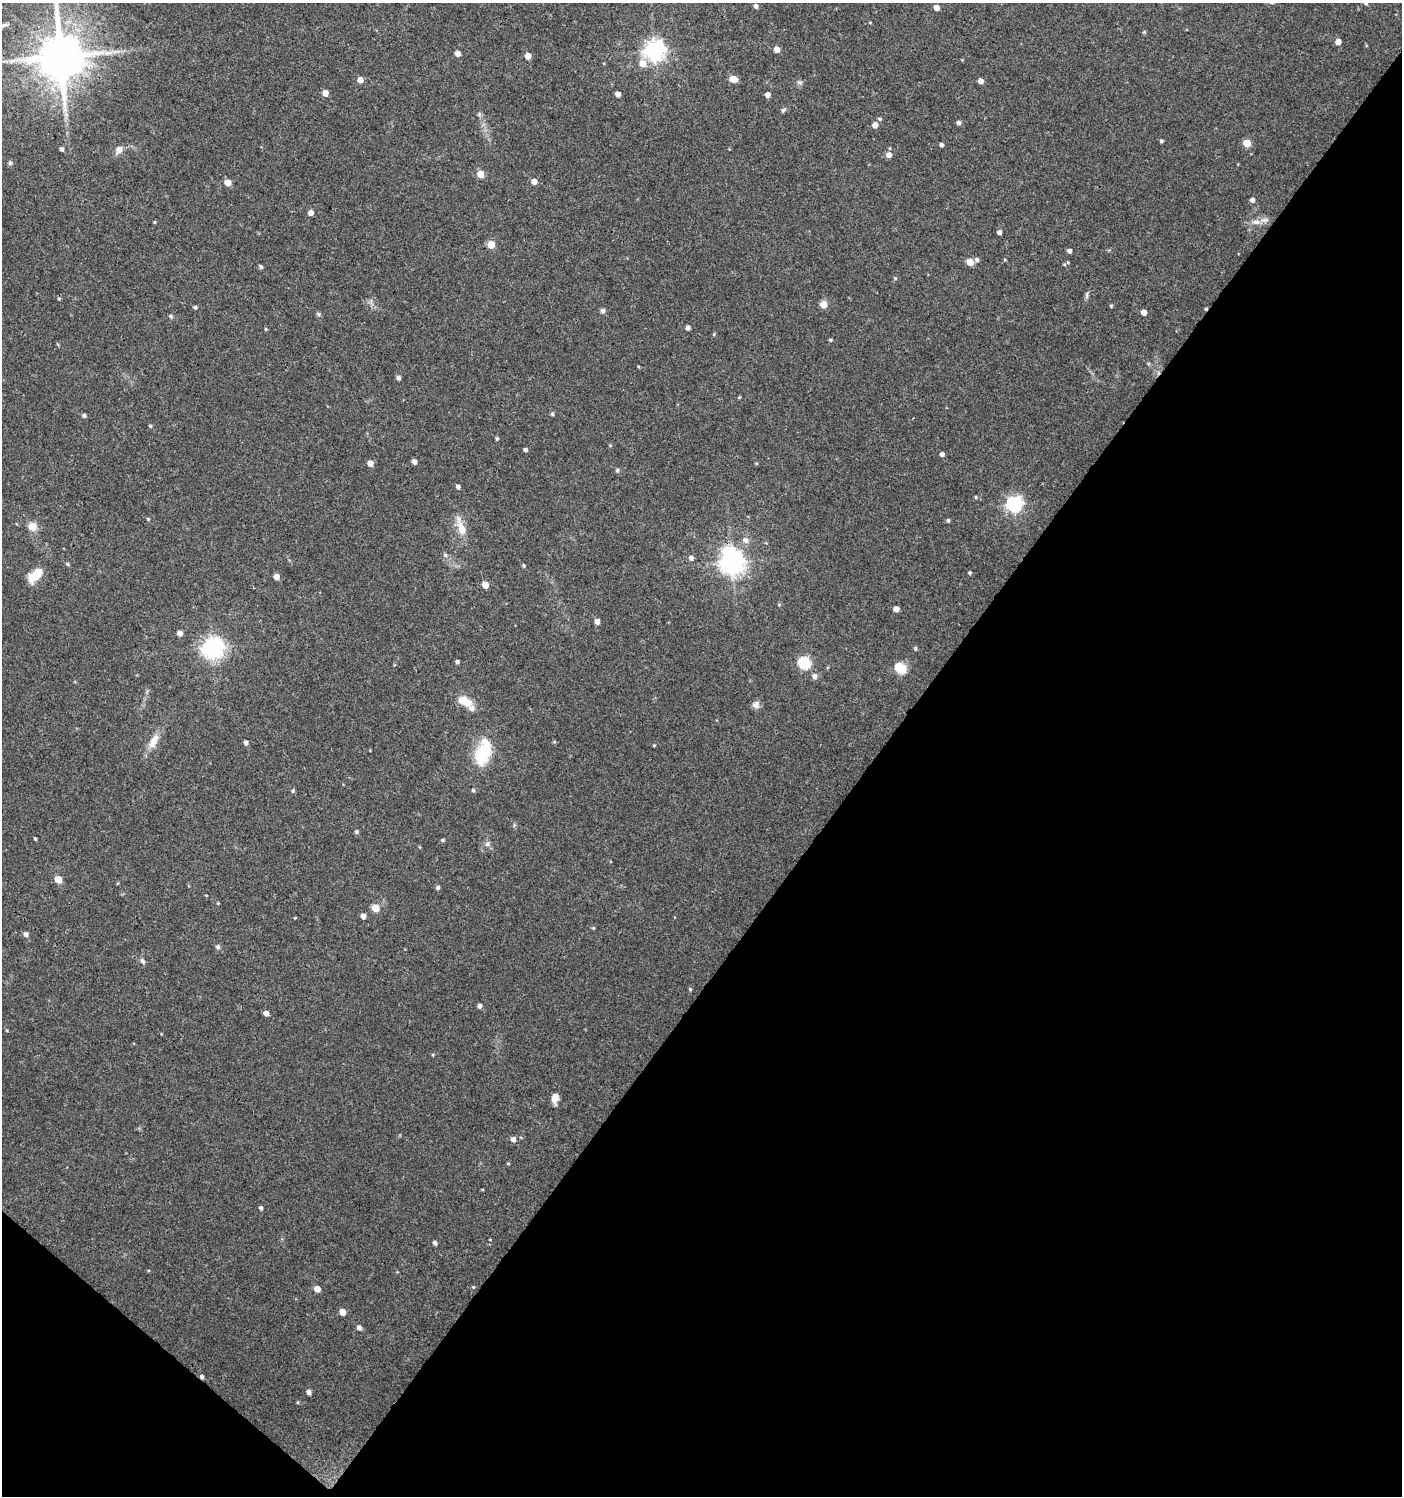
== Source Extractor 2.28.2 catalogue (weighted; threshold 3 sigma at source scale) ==
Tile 15 of 4 x 4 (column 3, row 4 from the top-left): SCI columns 3043-4442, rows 2-1495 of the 6018 x 5985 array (HDU 1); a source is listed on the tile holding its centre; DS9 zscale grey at full resolution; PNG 1404 x 1498 px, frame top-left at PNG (2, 3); no overlay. Shown black and unused: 40% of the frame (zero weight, under 3 of 4 exposures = <1% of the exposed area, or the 3 px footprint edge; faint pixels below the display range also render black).
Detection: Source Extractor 2.28.2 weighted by HDU 2 'WHT'; one run over the whole footprint, this tile lists its part. Background 0.0233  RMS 0.004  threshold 0.018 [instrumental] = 3 sigma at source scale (4.5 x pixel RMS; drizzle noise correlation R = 1.50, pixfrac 1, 0.0396/0.0396 arcsec/px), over >= 5 px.
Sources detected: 143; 2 inside a brighter object's white glare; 2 cosmic-ray / hot-pixel residue — not listed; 2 inside a brighter listed object's ellipse — not listed separately; the other 137 listed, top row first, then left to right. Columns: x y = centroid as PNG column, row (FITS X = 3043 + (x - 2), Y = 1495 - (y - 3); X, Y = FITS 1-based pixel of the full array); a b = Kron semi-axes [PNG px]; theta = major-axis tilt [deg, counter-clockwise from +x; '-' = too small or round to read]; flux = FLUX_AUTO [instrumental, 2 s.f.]
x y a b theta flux
1366 3 4 4 - 0.65
756 6 5 4 - 1.3
937 8 4 4 - 3
870 22 5 3 - 0.32
4 25 15 5 21 1.7
1338 42 5 4 - 3.4
777 49 4 4 - 3.8
654 50 7 7 - 240
458 54 4 4 - 3.1
528 56 5 4 - 4.3
61 57 13 12 - 2200
962 60 4 4 - 0.31
642 64 7 7 - 4.5
733 79 6 5 - 6.3
360 80 5 5 - 3.4
980 81 4 4 - 2.8
800 82 8 4 -8 0.8
325 93 5 4 - 4
618 94 4 4 - 2.6
767 95 4 4 - 2.6
783 110 7 5 43 0.78
66 114 7 6 - 1.2
479 114 7 4 -73 0.7
880 119 5 4 - 0.62
959 123 5 4 - 1.2
875 125 5 5 - 2.7
1161 141 3 3 - 0.77
1247 143 5 5 - 6.9
941 145 4 4 - 1.1
62 149 4 4 - 1.2
119 150 11 8 54 2.3
889 155 5 5 - 2.4
10 163 6 6 - 0.78
480 174 5 5 - 7.3
534 182 5 4 - 3.3
228 183 5 4 - 5.2
1252 200 4 4 - 1.6
311 213 5 5 - 2.3
154 222 4 3 - 0.39
1256 222 13 6 0 2.4
999 232 4 4 - 1.4
491 245 5 5 - 8.1
1069 251 4 4 - 1.4
977 260 5 5 - 1.2
970 262 5 5 - 5.8
261 267 5 4 - 0.7
895 278 5 3 - 0.4
1086 295 12 4 87 0.94
59 299 4 4 - 0.52
823 304 5 5 - 7.1
1111 306 4 4 - 0.5
195 307 5 4 - 0.75
603 311 5 5 - 1.4
1144 312 4 4 - 3.2
318 314 6 5 - 0.66
171 316 5 5 - 0.81
688 328 4 4 - 1.6
265 329 5 3 - 0.36
714 334 5 3 - 0.39
830 340 4 4 - 0.53
638 367 4 3 - 0.38
398 377 5 5 - 1.1
739 397 4 3 - 0.43
552 414 5 4 - 0.64
84 415 4 4 - 0.93
150 426 4 4 - 0.56
497 438 5 4 - 0.57
610 445 5 3 - 0.34
525 450 4 4 - 0.86
942 454 4 4 - 1.5
414 462 4 4 - 1.7
370 463 5 4 - 3.4
617 470 5 5 - 0.79
458 486 4 4 - 1.1
976 497 4 4 - 0.44
1014 504 7 6 - 110
148 519 4 4 - 0.46
948 520 4 4 - 0.73
32 526 5 5 - 11
461 528 22 10 -69 5.2
745 540 7 7 - 2.2
445 555 6 5 - 0.77
691 558 5 5 - 1.6
732 562 8 8 - 360
68 564 5 4 - 0.58
524 566 4 4 - 0.56
970 573 4 4 - 0.56
36 575 17 8 44 9.8
276 577 4 4 - 3.7
485 585 5 4 - 5.2
779 604 5 3 - 0.39
896 609 4 4 - 2.9
597 621 4 4 - 2.8
180 633 4 4 - 2.4
212 648 7 7 - 260
915 648 5 4 - 0.63
457 662 4 3 - 0.94
804 663 6 6 - 39
901 668 6 5 - 30
815 676 6 6 - 1.7
463 701 14 12 -19 4.9
756 704 9 9 - 1.9
153 741 23 10 63 4.9
246 742 5 4 - 1.4
554 742 5 4 - 0.48
654 745 3 3 - 0.35
483 753 30 15 71 18
473 790 5 4 - 0.66
293 791 6 4 71 0.58
356 832 5 4 - 0.7
35 838 3 3 - 0.51
442 840 4 4 - 0.63
487 844 8 6 64 1.2
58 879 5 5 - 6.8
438 887 5 5 - 0.86
218 903 4 3 - 0.33
375 908 5 5 - 8.9
363 916 5 4 - 2.2
295 918 5 3 - 0.32
593 928 4 4 - 0.47
26 934 5 5 - 1.5
218 947 6 5 - 1
143 961 8 5 -58 0.96
690 989 5 4 - 0.54
479 1006 4 4 - 1.4
266 1013 4 4 - 2.1
433 1055 5 3 - 0.35
555 1098 10 7 80 3.7
513 1139 5 5 - 1.9
508 1163 4 4 - 0.37
261 1208 4 4 - 0.81
435 1243 4 4 - 1.3
473 1287 5 4 - 0.45
317 1289 5 4 - 3.7
342 1312 5 4 - 4.6
359 1327 5 5 - 1.7
309 1392 4 4 - 1.8
Overlapping masked pixels (flux is a lower limit): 1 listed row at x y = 61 57
Isophote crosses this tile's border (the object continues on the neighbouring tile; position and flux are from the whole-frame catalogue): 3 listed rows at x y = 1366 3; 4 25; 61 57